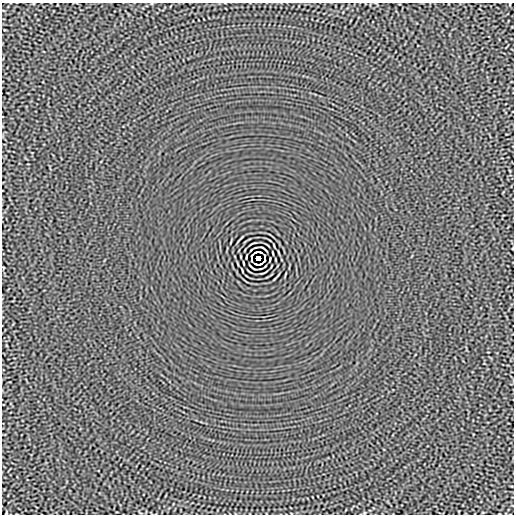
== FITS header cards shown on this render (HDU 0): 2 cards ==
NAXIS1  =                  512
NAXIS2  =                  512

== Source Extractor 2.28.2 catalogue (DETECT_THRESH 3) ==
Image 512 x 512 px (HDU 0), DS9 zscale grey, 1 PNG px = 1 image px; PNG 516 x 516 px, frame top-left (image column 1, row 512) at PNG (2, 3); no overlay
Background -4.62e-06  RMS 0.0015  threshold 0.0044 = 3 sigma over >= 5 px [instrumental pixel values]
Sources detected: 13; all 13 listed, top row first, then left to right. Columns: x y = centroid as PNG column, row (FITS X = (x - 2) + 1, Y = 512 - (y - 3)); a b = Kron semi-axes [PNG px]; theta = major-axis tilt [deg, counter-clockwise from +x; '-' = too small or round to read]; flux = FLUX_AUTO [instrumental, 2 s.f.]
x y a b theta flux
253 243 7 2 12 0.095
264 249 7 2 -38 0.12
256 252 5 2 - 0.089
260 252 4 2 - 0.083
251 256 4 2 - 0.069
264 256 3 2 - 0.095
258 258 4 4 - 3.7
252 260 3 2 - 0.084
243 263 4 2 - 0.082
256 264 4 2 - 0.083
260 264 5 2 - 0.12
252 267 7 2 -38 0.12
6 513 4 2 - 0.077
At the frame edge (FLAGS 8, measured only in part): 1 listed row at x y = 6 513